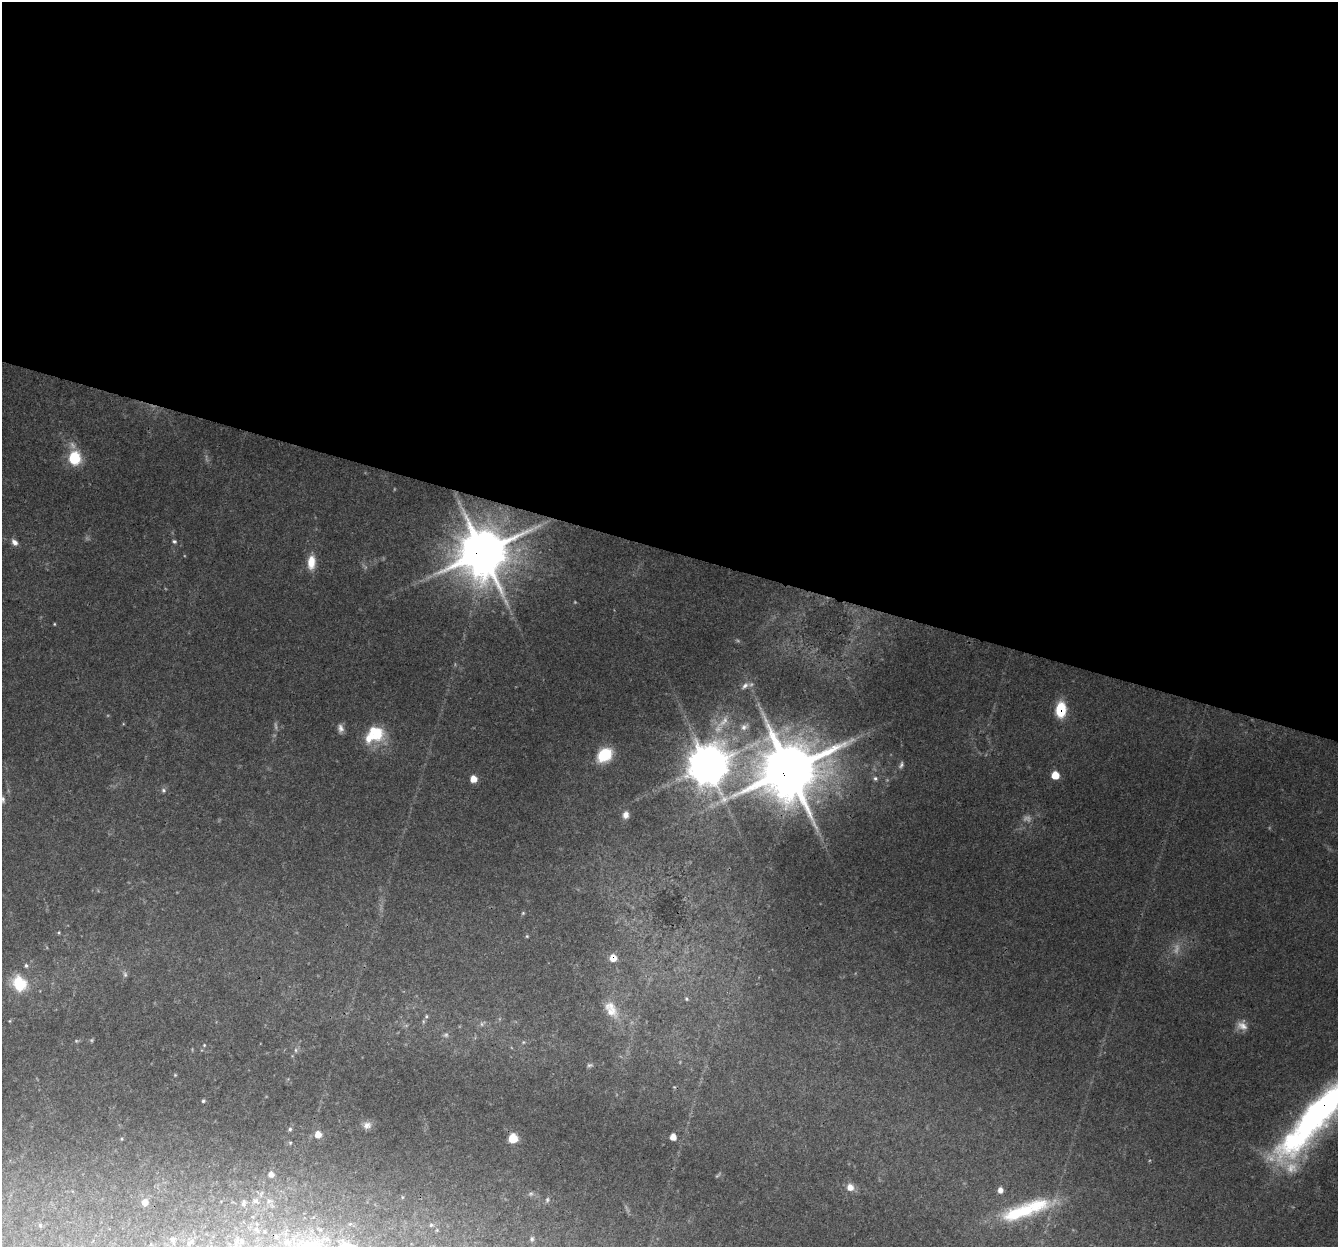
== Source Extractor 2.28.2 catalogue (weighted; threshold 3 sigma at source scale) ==
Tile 3 of 4 x 4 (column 3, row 1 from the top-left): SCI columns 2695-4030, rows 4012-5256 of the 5398 x 5589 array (HDU 1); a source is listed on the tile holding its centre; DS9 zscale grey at full resolution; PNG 1340 x 1249 px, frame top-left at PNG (2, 2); no overlay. Shown black and unused: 44% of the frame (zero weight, under 3 of 4 exposures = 6% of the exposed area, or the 3 px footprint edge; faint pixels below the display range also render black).
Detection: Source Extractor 2.28.2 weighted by HDU 2 'WHT'; one run over the whole footprint, this tile lists its part. Background 0.0749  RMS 0.0052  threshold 0.0232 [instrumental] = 3 sigma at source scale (4.5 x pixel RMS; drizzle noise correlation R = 1.50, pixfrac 1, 0.0396/0.0396 arcsec/px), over >= 5 px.
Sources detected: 79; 13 too faint to see at this stretch — not listed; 4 inside a brighter listed object's ellipse — not listed separately; the other 62 listed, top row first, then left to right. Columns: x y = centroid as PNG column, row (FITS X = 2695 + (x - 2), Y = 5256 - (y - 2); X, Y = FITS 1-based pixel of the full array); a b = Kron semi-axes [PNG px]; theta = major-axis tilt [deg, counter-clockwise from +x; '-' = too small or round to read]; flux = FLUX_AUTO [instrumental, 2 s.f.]
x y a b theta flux
74 458 10 9 - 26
174 541 6 5 - 1
14 542 9 6 -49 2.7
483 552 15 14 - 3000
311 562 18 10 85 8
54 624 4 3 - 0.49
745 686 12 7 44 2.5
1061 710 16 10 86 18
744 727 13 8 31 3.1
340 728 11 8 -79 2.6
377 734 24 17 -50 18
604 755 16 12 40 21
708 765 12 11 - 1800
789 770 18 16 45 4100
1055 775 6 5 - 12
875 778 6 6 - 1.3
473 779 6 5 - 7
163 790 7 6 - 1.4
3 799 11 7 -79 2.2
626 815 9 7 88 2.9
523 913 6 3 46 0.61
59 932 5 3 - 0.5
527 936 5 4 - 0.56
613 958 6 6 - 6.4
26 966 6 5 - 1
125 974 8 6 -75 1.2
19 984 19 16 -65 17
686 999 5 5 - 0.71
611 1009 25 14 -62 9.5
426 1016 6 5 - 0.89
482 1024 10 5 45 1.4
1242 1025 14 12 -39 4.7
76 1041 6 4 44 0.7
523 1042 5 5 - 0.81
204 1045 5 4 - 0.61
296 1050 6 5 - 1.2
175 1075 5 4 - 0.55
203 1101 5 4 - 0.8
1322 1109 123 28 44 220
367 1125 12 10 12 3.3
290 1129 6 5 - 1
318 1134 7 6 - 5.7
673 1137 5 5 - 5
513 1138 6 6 - 23
122 1139 4 4 - 0.54
290 1143 5 5 - 0.69
271 1174 7 6 - 2.8
850 1187 10 9 - 4.3
1000 1190 7 6 - 2.9
531 1194 7 6 - 1.2
547 1200 8 5 80 1.2
255 1201 8 6 -3 1.5
145 1202 8 8 - 3.1
243 1203 11 5 77 1.4
1020 1212 67 19 17 39
40 1225 7 4 -47 0.74
431 1225 5 4 - 0.73
532 1239 6 5 - 0.97
173 1240 6 6 - 1.1
237 1241 7 5 69 1.6
189 1243 11 6 38 1.6
346 1246 17 12 -43 6.4
Overlapping masked pixels (flux is a lower limit): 5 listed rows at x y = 483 552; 1061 710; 789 770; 613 958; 1322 1109
Isophote crosses this tile's border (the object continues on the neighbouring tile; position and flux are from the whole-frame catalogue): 3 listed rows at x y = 3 799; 1322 1109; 346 1246